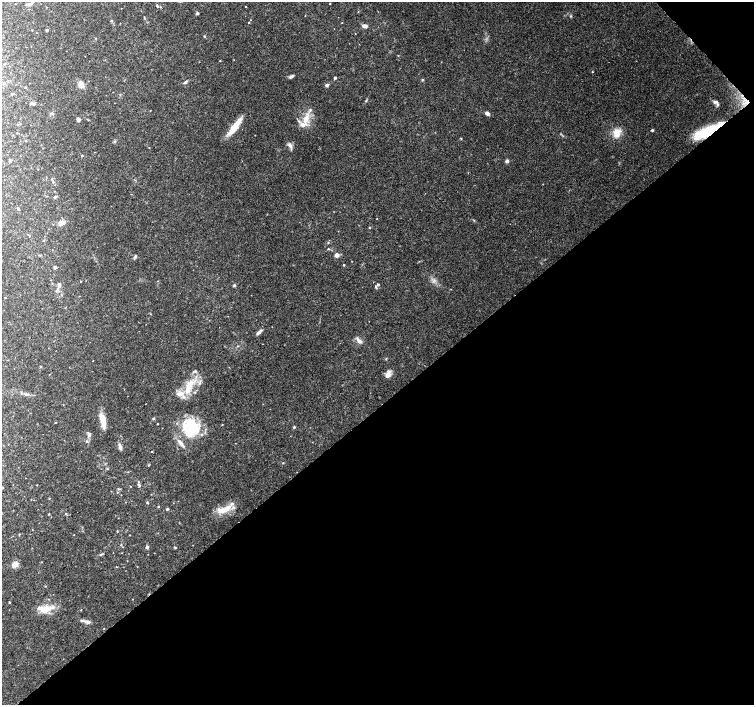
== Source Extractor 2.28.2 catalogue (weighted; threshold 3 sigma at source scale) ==
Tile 12 of 4 x 4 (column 4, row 3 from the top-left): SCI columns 4516-6018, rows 1620-3025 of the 6019 x 5987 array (HDU 1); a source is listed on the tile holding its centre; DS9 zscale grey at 2 x 2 block average (1 PNG px = mean of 2 x 2 image px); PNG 756 x 707 px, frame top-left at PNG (2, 2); no overlay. Shown black and unused: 43% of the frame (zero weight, under 3 of 4 exposures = <1% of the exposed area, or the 3 px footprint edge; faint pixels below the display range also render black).
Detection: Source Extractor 2.28.2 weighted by HDU 2 'WHT'; one run over the whole footprint, this tile lists its part. Background 0.0958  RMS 0.0056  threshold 0.0253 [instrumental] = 3 sigma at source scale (4.5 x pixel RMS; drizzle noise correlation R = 1.50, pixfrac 1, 0.0396/0.0396 arcsec/px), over >= 5 px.
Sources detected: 115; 1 cosmic-ray / hot-pixel residue — not listed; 1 coinciding with a brighter row at this scale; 10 inside a brighter listed object's ellipse — not listed separately; the other 103 listed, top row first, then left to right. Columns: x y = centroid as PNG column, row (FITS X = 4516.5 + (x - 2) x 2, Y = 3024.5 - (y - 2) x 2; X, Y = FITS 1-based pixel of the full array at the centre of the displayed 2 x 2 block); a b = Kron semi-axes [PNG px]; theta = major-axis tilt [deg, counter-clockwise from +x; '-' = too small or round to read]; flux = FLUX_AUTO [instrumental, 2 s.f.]
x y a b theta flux
29 4 7 3 22 3.9
330 4 2 2 - 0.72
157 6 4 3 - 1.9
197 13 2 2 - 2.9
571 16 3 3 - 1.2
111 20 3 2 - 0.94
249 23 2 2 - 0.79
342 23 2 2 - 0.5
365 26 5 3 - 5.3
47 30 2 2 - 2.3
204 36 3 2 - 0.97
398 55 2 2 - 0.67
220 61 2 2 - 0.73
592 72 3 2 - 0.63
291 76 6 3 24 3.2
335 78 2 2 - 2.5
422 80 3 3 - 1.2
185 82 5 3 - 2.2
81 84 7 5 -60 10
326 85 5 3 - 2.4
25 87 2 2 - 0.84
11 94 2 2 - 0.63
366 101 3 3 - 1.1
715 102 8 5 -17 4.5
31 103 3 2 - 1.3
487 113 5 4 - 4
78 119 3 3 - 5.2
306 119 13 7 74 14
18 124 3 2 - 0.57
234 127 22 7 53 22
652 130 3 3 - 2
706 132 27 9 27 56
17 133 2 2 - 0.5
617 133 12 10 76 15
461 138 3 2 - 0.76
114 141 3 2 - 1
290 145 7 4 -52 4.2
82 155 3 2 - 0.67
10 161 2 2 - 3.1
507 161 3 3 - 4
53 182 3 3 - 1.2
55 197 3 3 - 1.8
18 209 5 2 - 1
377 219 2 2 - 0.44
62 223 9 6 21 6.8
369 227 2 2 - 1.1
328 243 3 2 - 1
337 255 3 3 - 12
135 257 6 2 55 1.6
344 265 2 2 - 1.1
55 267 2 2 - 4.1
81 281 2 2 - 0.69
59 284 5 3 - 2.4
378 284 3 2 - 1.7
234 285 5 3 - 1.5
376 287 5 3 - 1.7
57 289 5 3 - 2.6
5 297 2 2 - 0.97
259 332 9 3 46 3.8
359 341 9 5 -36 5.1
40 367 3 2 - 0.85
195 371 5 3 - 1.7
388 374 11 6 63 6.5
199 383 4 4 - 2.5
188 388 16 7 67 21
26 394 7 2 -7 2.3
153 419 3 3 - 1.5
102 420 17 5 -76 17
55 422 3 2 - 0.57
157 424 2 2 - 0.63
222 425 2 2 - 0.76
294 427 3 3 - 1.6
191 429 20 19 - 63
89 434 6 4 70 2.8
120 446 8 4 -75 4
152 451 2 2 - 0.73
37 485 2 2 - 0.55
139 485 7 3 -50 2.3
2 487 2 2 - 0.92
119 489 4 2 - 1.2
49 498 3 2 - 0.61
147 502 2 2 - 1.4
158 506 2 2 - 0.92
167 509 3 2 - 1.7
224 509 21 7 25 19
13 510 2 2 - 0.44
66 513 3 3 - 1.2
49 514 2 2 - 0.87
117 531 3 2 - 0.78
19 534 3 2 - 0.69
74 535 2 2 - 0.44
121 545 3 2 - 0.97
147 547 4 3 - 2.2
175 547 4 2 - 1
101 554 6 2 22 1.3
42 562 2 2 - 0.5
15 564 5 4 - 12
116 567 3 2 - 0.54
45 586 2 2 - 0.69
9 602 2 2 - 0.97
44 610 13 8 -3 16
81 610 2 2 - 0.6
88 622 8 4 -8 4.2
Overlapping masked pixels (flux is a lower limit): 1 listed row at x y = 706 132
Diffuse or blended objects may show on this block-average render without a row.